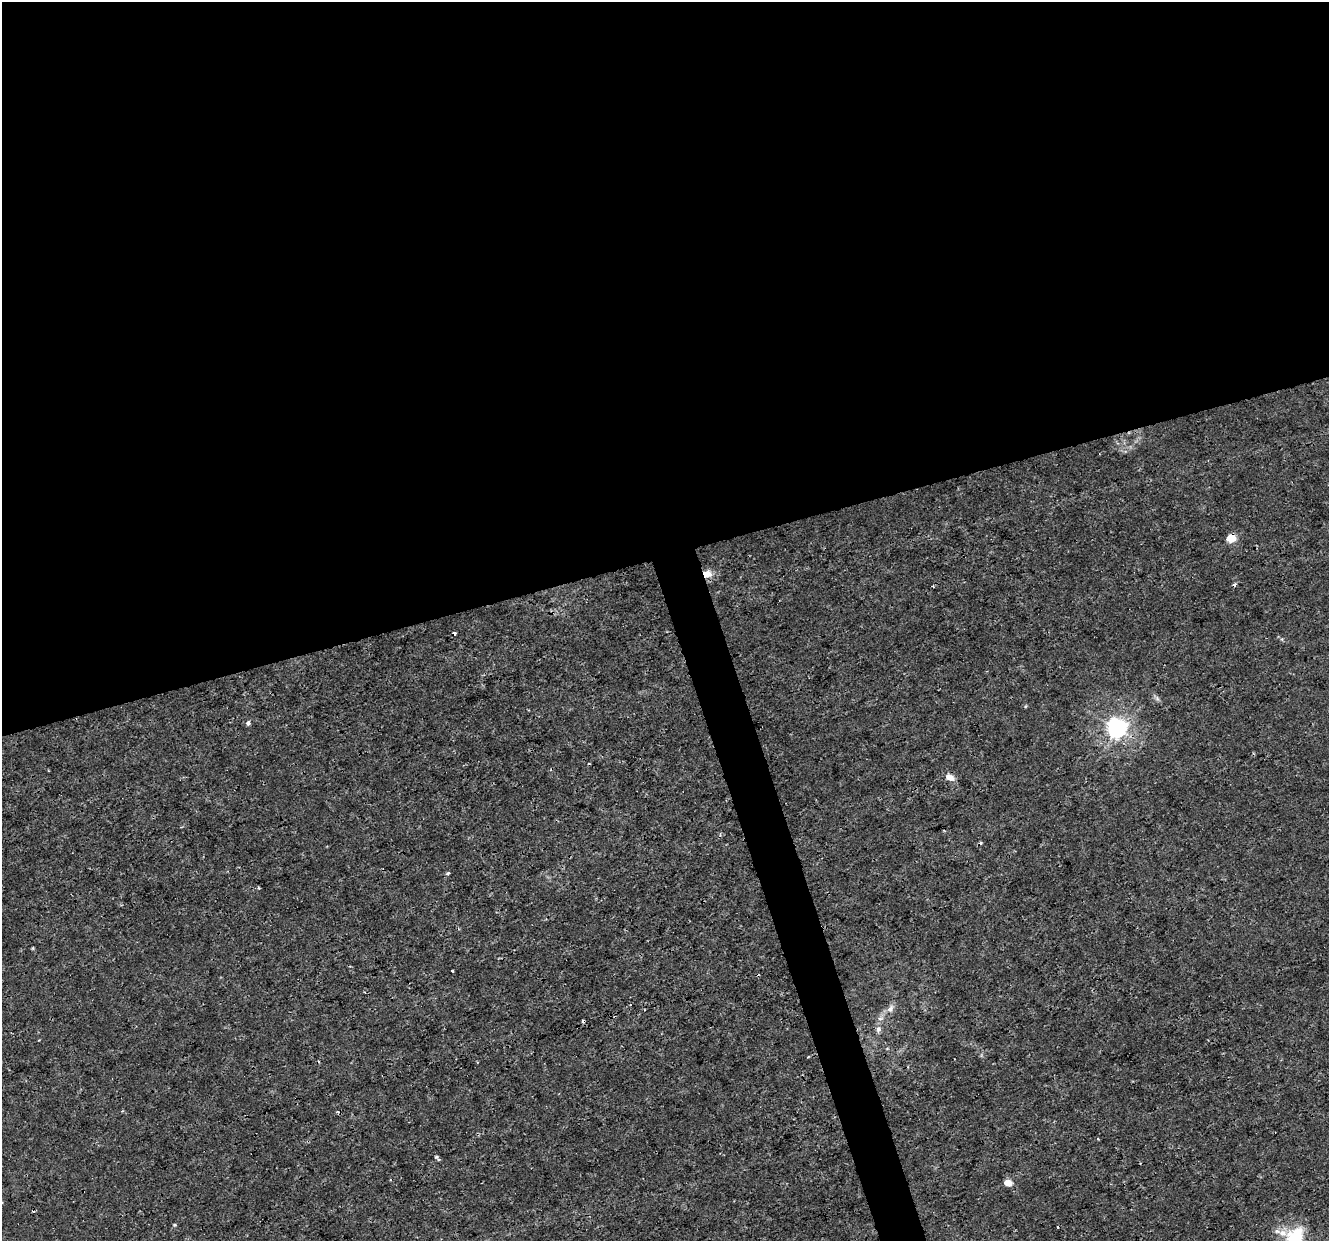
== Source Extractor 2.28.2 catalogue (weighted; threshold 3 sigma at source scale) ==
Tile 2 of 4 x 4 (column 2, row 1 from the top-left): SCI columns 1329-2655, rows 3829-5067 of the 5310 x 5126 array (HDU 1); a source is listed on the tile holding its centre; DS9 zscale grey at full resolution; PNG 1331 x 1243 px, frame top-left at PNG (2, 2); no overlay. Shown black and unused: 47% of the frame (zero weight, under 3 of 4 exposures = <1% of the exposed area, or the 3 px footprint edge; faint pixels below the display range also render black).
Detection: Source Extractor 2.28.2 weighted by HDU 2 'WHT'; one run over the whole footprint, this tile lists its part. Background 0.00258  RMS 8.2e-04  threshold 0.00367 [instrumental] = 3 sigma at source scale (4.5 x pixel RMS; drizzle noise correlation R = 1.50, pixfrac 1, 0.0396/0.0396 arcsec/px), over >= 5 px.
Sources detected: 22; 1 inside a brighter object's white glare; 6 cosmic-ray / hot-pixel residue — not listed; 1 inside a brighter listed object's ellipse — not listed separately; the other 14 listed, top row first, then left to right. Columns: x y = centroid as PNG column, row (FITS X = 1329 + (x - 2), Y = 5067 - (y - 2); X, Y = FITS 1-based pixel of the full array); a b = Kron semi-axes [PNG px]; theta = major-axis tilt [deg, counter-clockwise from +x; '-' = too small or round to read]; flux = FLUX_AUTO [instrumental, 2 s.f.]
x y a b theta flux
1231 538 8 7 - 1.2
707 574 11 10 - 0.79
1157 698 8 5 -47 0.21
248 723 5 5 - 0.25
1117 728 7 7 - 43
950 778 10 7 -22 0.66
448 873 4 4 - 0.15
452 971 3 2 - 0.11
891 1009 12 7 68 0.43
878 1029 10 7 79 0.33
437 1158 10 4 -48 0.15
1008 1183 9 7 -17 0.59
174 1225 5 4 - 0.099
1294 1240 21 18 -32 2.7
Overlapping masked pixels (flux is a lower limit): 2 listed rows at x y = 1231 538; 707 574
Isophote crosses this tile's border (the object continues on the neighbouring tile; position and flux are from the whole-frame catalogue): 1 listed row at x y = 1294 1240